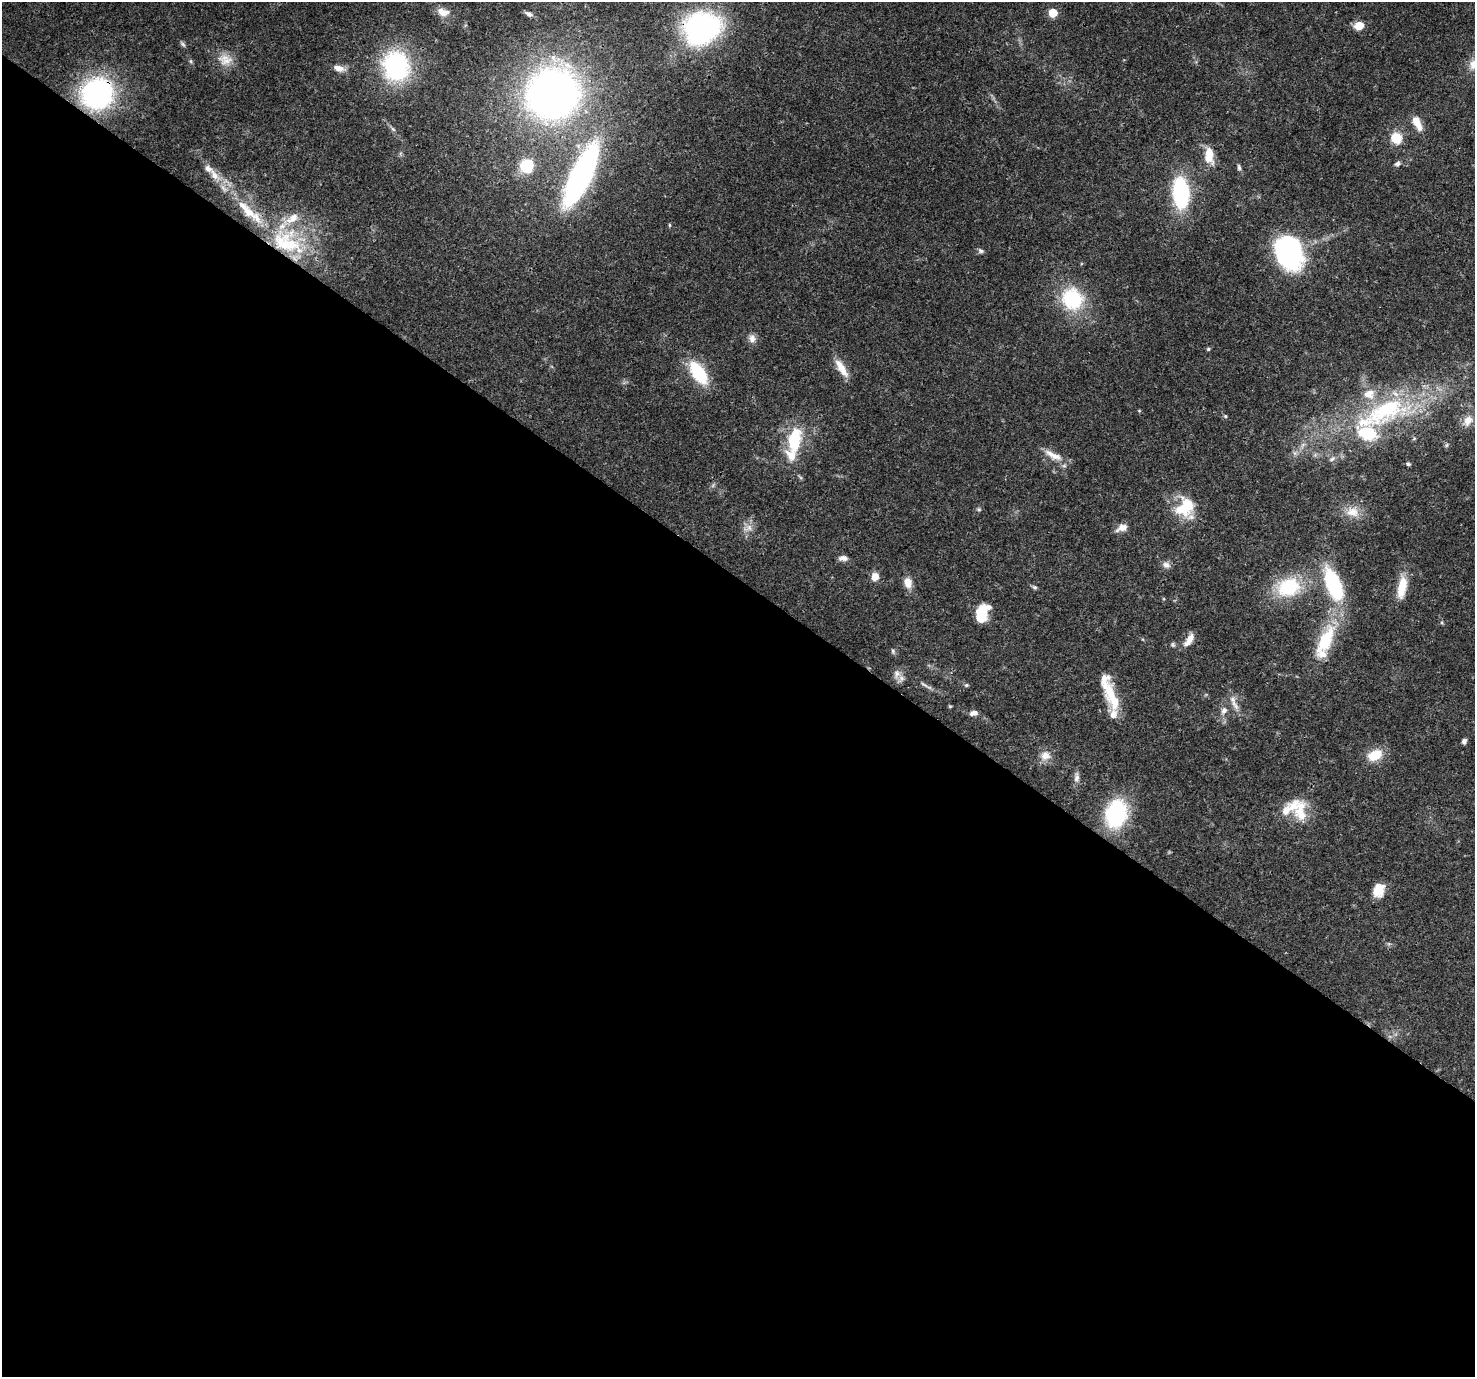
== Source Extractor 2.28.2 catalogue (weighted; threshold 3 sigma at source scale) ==
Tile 14 of 4 x 4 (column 2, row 4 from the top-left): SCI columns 1559-3031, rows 339-1713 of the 6056 x 6107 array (HDU 1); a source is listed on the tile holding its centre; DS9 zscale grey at full resolution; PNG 1477 x 1379 px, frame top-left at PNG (2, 2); no overlay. Shown black and unused: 58% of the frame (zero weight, under 3 of 4 exposures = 8% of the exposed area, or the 3 px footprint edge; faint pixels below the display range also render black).
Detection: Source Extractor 2.28.2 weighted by HDU 2 'WHT'; one run over the whole footprint, this tile lists its part. Background 0.0865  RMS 0.0036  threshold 0.0162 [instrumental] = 3 sigma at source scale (4.5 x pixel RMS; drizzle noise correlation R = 1.50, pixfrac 1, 0.0396/0.0396 arcsec/px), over >= 5 px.
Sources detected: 94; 2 inside a brighter object's white glare — not listed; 17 inside a brighter listed object's ellipse — not listed separately; the other 75 listed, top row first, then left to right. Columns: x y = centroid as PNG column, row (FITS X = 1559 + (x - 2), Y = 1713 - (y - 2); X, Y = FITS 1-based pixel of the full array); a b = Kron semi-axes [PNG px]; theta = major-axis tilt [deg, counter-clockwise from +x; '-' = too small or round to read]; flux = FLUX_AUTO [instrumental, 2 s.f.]
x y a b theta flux
443 12 16 10 -11 3.7
1053 13 5 5 - 11
529 14 10 6 -29 1.4
1359 25 7 6 - 6.8
702 28 32 27 25 87
183 44 10 4 -47 0.75
191 61 6 4 -89 0.53
226 61 22 10 19 4.4
1474 64 16 12 48 4
396 66 26 22 -79 52
339 68 16 8 -13 2.7
97 94 25 24 - 82
553 94 42 40 38 210
1416 122 15 8 -62 4.2
393 129 8 4 -45 0.73
1396 138 11 10 - 7.7
1209 155 21 10 -82 6.8
1397 164 7 6 - 1.1
527 166 17 16 - 11
1239 167 9 5 -78 0.86
214 175 20 10 -52 4.7
581 176 51 15 64 110
1181 193 26 13 -86 42
256 218 22 11 -53 5.7
669 225 5 3 - 0.4
290 245 45 30 -65 33
1289 247 34 20 -67 65
981 251 8 6 -24 0.92
1072 299 28 25 -52 23
752 338 11 9 -58 2.1
1208 349 5 4 - 0.49
841 368 26 8 -58 5
698 373 25 12 -54 20
1386 410 67 32 23 56
1139 411 5 3 - 0.34
1225 416 5 4 - 0.46
1468 420 16 11 58 4
795 440 35 16 81 16
1446 445 6 5 - 0.66
1295 453 7 5 -89 0.91
1053 455 30 9 -26 4.9
1332 459 10 5 33 1.1
1408 464 5 4 - 0.77
979 509 6 5 - 0.58
1182 509 26 16 -16 11
1353 512 19 14 -7 5.5
748 528 16 7 33 2.5
1122 528 14 8 22 2.9
843 558 11 6 -2 1.8
1166 565 11 8 -15 1.8
875 576 8 7 - 3.7
908 582 13 9 -76 3.6
1333 584 37 14 -68 34
1035 587 7 5 -39 0.7
1289 587 28 22 17 22
1402 587 24 9 80 9.1
982 611 18 12 40 8.5
1189 640 20 7 54 3.1
1325 640 46 18 64 20
1173 645 7 5 -60 0.68
893 651 7 5 -75 0.71
897 674 14 10 79 2.6
924 685 15 4 -32 1.3
966 685 6 5 - 0.56
1111 696 36 13 -69 12
1234 705 18 5 -54 2.5
1224 710 11 8 59 2.1
974 713 10 6 11 1.8
1464 741 6 5 - 1.1
1375 755 19 12 25 7.6
1045 756 13 13 - 3.5
1077 777 15 6 87 1.8
1300 811 31 17 -88 9.7
1116 814 26 19 77 34
1378 890 15 12 71 5.8
Overlapping masked pixels (flux is a lower limit): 3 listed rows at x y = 702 28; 97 94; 290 245
Isophote crosses this tile's border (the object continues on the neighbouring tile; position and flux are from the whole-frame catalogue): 1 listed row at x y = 1474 64